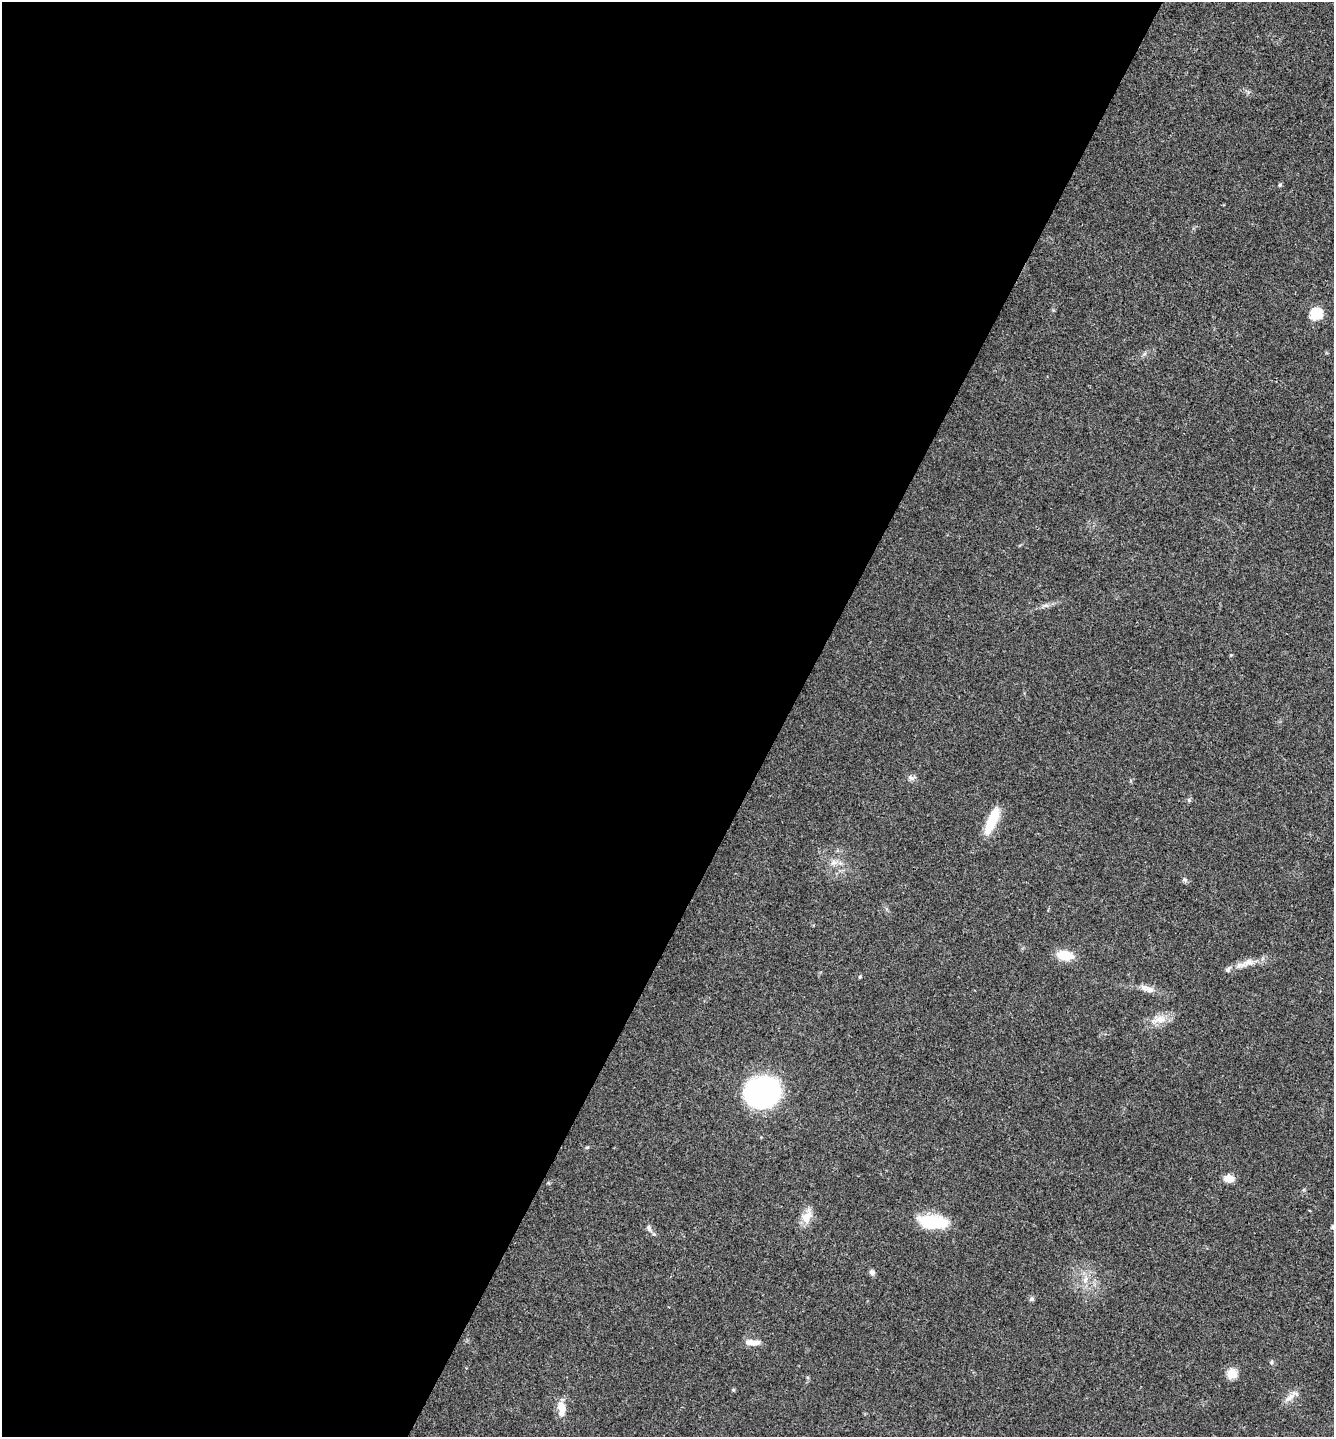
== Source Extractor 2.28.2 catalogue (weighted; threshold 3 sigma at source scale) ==
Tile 5 of 4 x 4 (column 1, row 2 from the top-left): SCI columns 148-1479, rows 2878-4312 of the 5761 x 5752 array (HDU 1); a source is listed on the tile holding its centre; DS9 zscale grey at full resolution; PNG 1336 x 1439 px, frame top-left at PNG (2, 2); no overlay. Shown black and unused: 59% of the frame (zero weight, under 3 of 4 exposures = <1% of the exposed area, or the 3 px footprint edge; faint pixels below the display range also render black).
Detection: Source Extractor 2.28.2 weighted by HDU 2 'WHT'; one run over the whole footprint, this tile lists its part. Background 0.0754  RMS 0.0059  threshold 0.0265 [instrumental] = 3 sigma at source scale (4.5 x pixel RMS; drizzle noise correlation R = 1.50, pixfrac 1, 0.05/0.05 arcsec/px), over >= 5 px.
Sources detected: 27; all 27 listed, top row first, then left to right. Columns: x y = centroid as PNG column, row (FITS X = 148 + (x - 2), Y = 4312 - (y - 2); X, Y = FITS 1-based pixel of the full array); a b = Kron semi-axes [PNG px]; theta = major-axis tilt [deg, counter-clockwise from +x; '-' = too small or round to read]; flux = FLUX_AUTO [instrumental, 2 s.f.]
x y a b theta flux
1280 185 5 4 - 0.92
1316 314 6 6 - 54
911 778 10 6 -30 2
1189 800 5 5 - 0.93
992 821 34 10 67 16
834 863 7 4 -18 1.8
1184 880 7 6 - 1.2
1065 955 15 9 -11 14
1248 962 17 8 15 5.3
1228 969 8 6 51 1.5
860 977 4 4 - 0.63
1149 989 15 8 -19 4.1
1160 1019 18 11 3 7.3
762 1092 22 17 12 240
587 1147 6 3 19 0.7
1229 1178 9 6 -6 7.5
807 1216 21 12 62 7.3
933 1222 37 15 -6 22
649 1228 8 5 -63 1.6
872 1272 8 7 - 1.7
1085 1280 10 6 69 2.9
1032 1299 7 5 27 1.2
754 1342 16 8 -3 4.5
1232 1374 5 5 - 27
733 1390 5 4 - 0.7
1290 1398 16 7 46 4.2
562 1409 17 9 -87 7.8